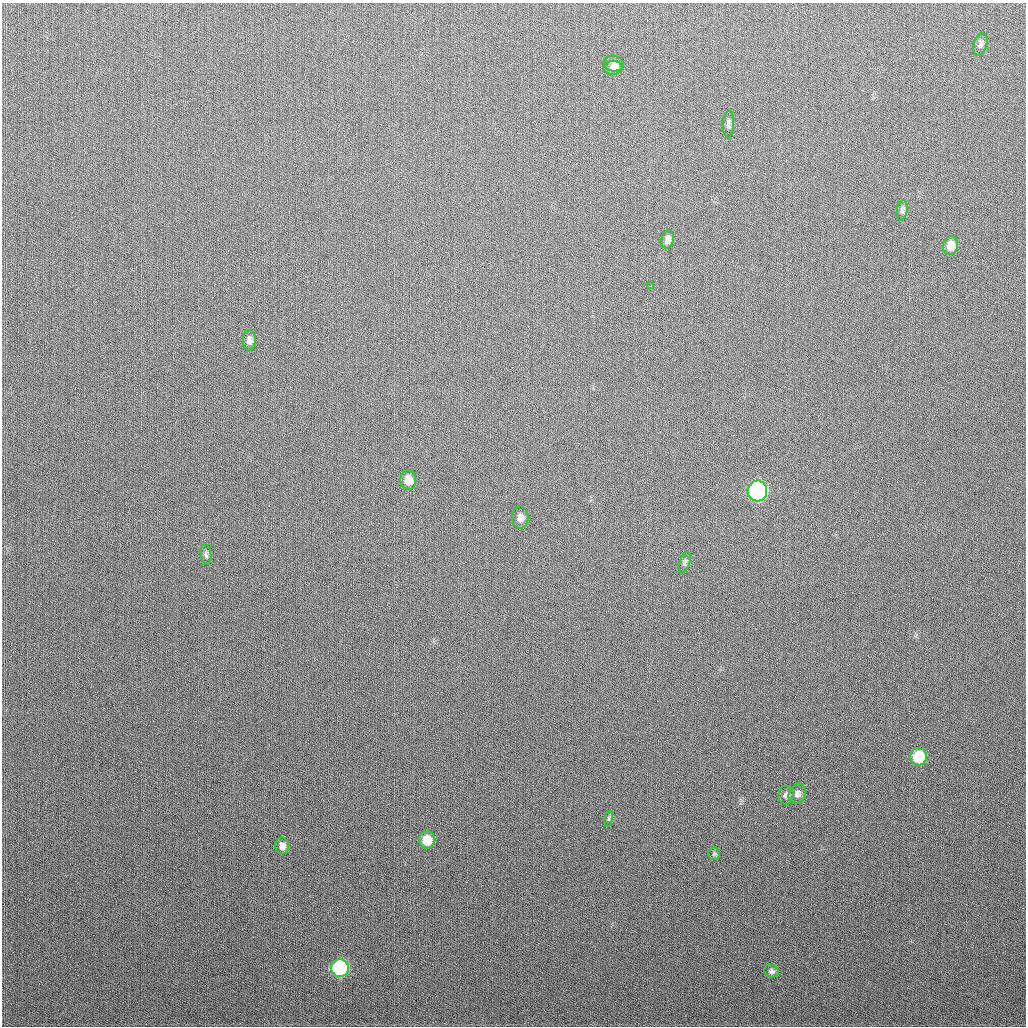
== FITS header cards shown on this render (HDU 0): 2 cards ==
NAXIS1  =                 1024
NAXIS2  =                 1024

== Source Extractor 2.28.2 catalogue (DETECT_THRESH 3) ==
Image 1024 x 1024 px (HDU 0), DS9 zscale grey, 1 PNG px = 1 image px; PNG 1028 x 1028 px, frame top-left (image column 1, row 1024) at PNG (2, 3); each listed source drawn as its Kron ellipse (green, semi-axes under 4 px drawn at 4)
Background 280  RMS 11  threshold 33.5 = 3 sigma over >= 5 px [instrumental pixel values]
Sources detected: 23; all 23 listed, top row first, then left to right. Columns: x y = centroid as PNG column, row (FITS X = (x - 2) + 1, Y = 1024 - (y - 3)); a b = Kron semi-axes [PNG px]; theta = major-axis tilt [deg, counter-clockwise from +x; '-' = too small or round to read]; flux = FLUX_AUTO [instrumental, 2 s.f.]
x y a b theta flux
980 44 11 6 71 2600
614 63 10 7 -12 4000
613 68 9 6 3 3800
729 124 13 5 88 2300
902 210 10 5 81 2100
667 240 9 6 80 3300
950 246 9 7 82 8000
651 286 3 2 - 1200
249 340 10 6 88 3200
408 480 10 8 -86 8400
757 491 10 9 - 190000
520 517 11 8 90 4800
206 554 10 5 -85 2100
685 563 11 5 72 2000
918 757 9 8 - 32000
797 794 10 8 62 3500
786 795 9 7 87 2700
609 819 8 4 82 1100
427 840 8 8 - 14000
282 846 8 7 - 4400
714 853 6 5 - 1200
340 968 9 8 - 100000
771 971 7 6 - 2200